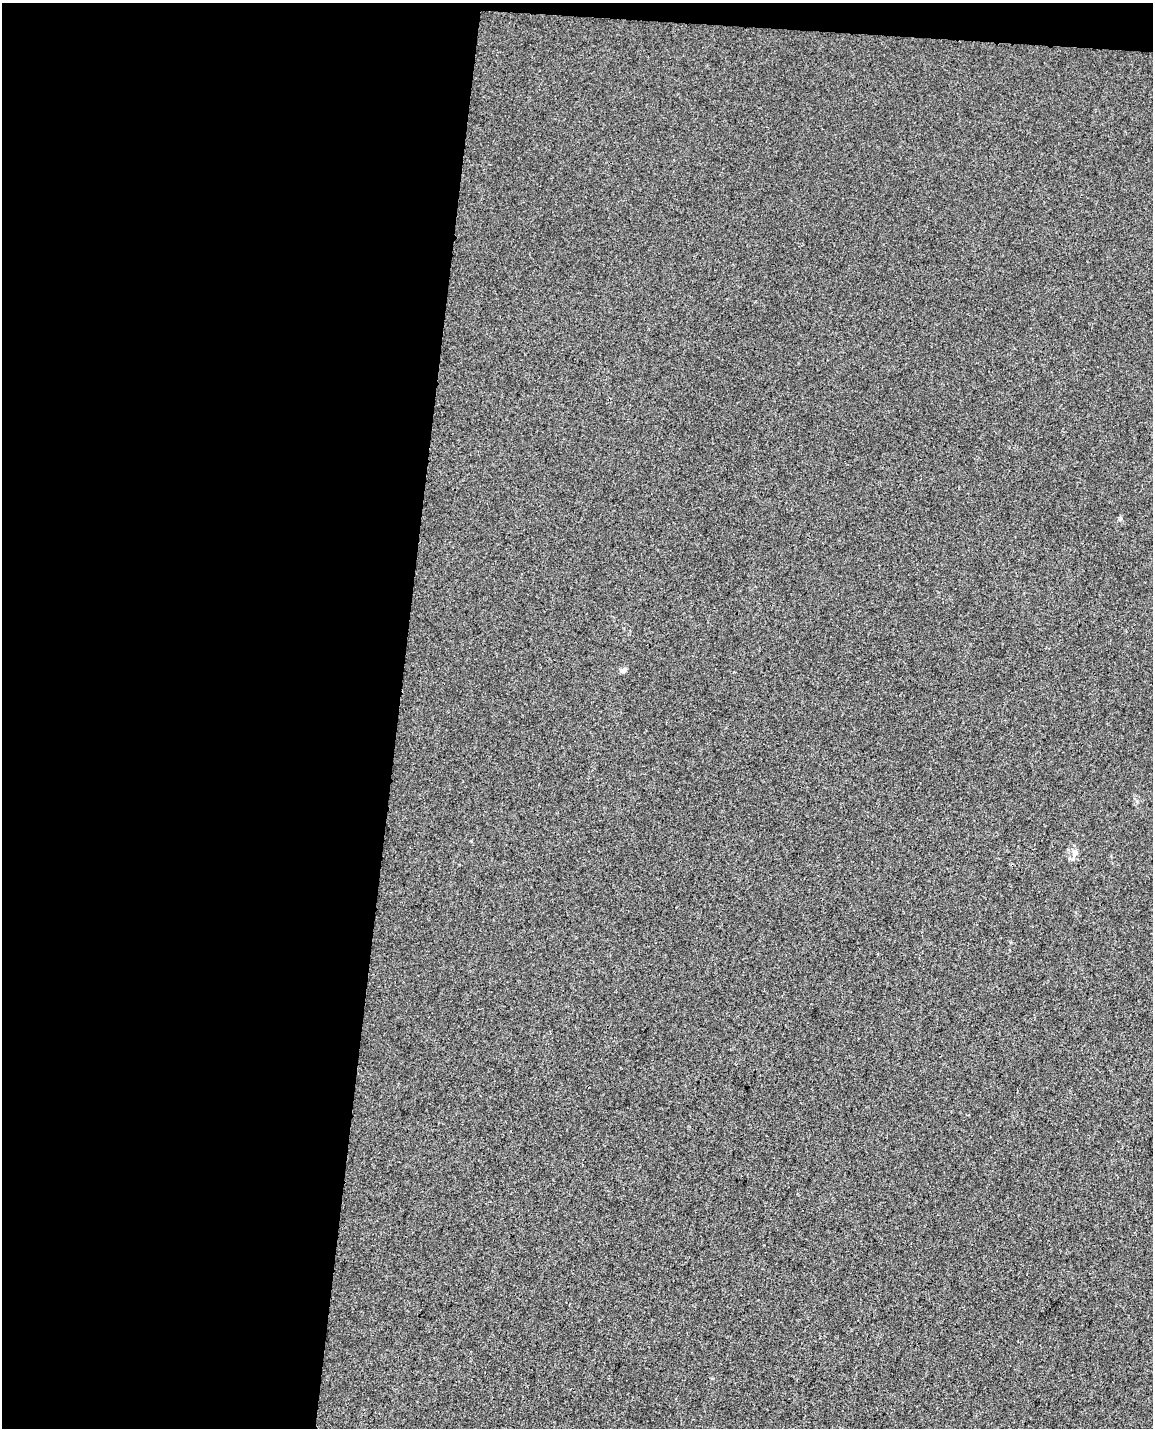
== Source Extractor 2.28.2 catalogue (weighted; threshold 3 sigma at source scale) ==
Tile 1 of 4 x 3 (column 1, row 1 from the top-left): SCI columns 17-1167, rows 3194-4619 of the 4626 x 4904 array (HDU 1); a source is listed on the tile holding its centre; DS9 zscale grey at full resolution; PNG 1155 x 1430 px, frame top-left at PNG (2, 3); no overlay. Shown black and unused: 36% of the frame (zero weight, under 3 of 4 exposures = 5% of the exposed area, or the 3 px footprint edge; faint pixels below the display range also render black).
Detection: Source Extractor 2.28.2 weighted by HDU 2 'WHT'; one run over the whole footprint, this tile lists its part. Background -7.69e-04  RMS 0.005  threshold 0.0223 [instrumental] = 3 sigma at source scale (4.5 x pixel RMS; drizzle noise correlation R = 1.50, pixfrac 1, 0.0396/0.0396 arcsec/px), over >= 5 px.
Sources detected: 3; all 3 listed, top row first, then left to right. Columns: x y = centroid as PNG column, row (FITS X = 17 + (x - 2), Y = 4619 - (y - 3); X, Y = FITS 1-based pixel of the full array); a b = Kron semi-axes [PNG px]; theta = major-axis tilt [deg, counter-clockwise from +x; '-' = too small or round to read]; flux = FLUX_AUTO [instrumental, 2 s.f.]
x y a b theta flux
1120 519 6 4 45 0.72
623 670 9 5 30 1.2
1075 852 9 8 - 2.5